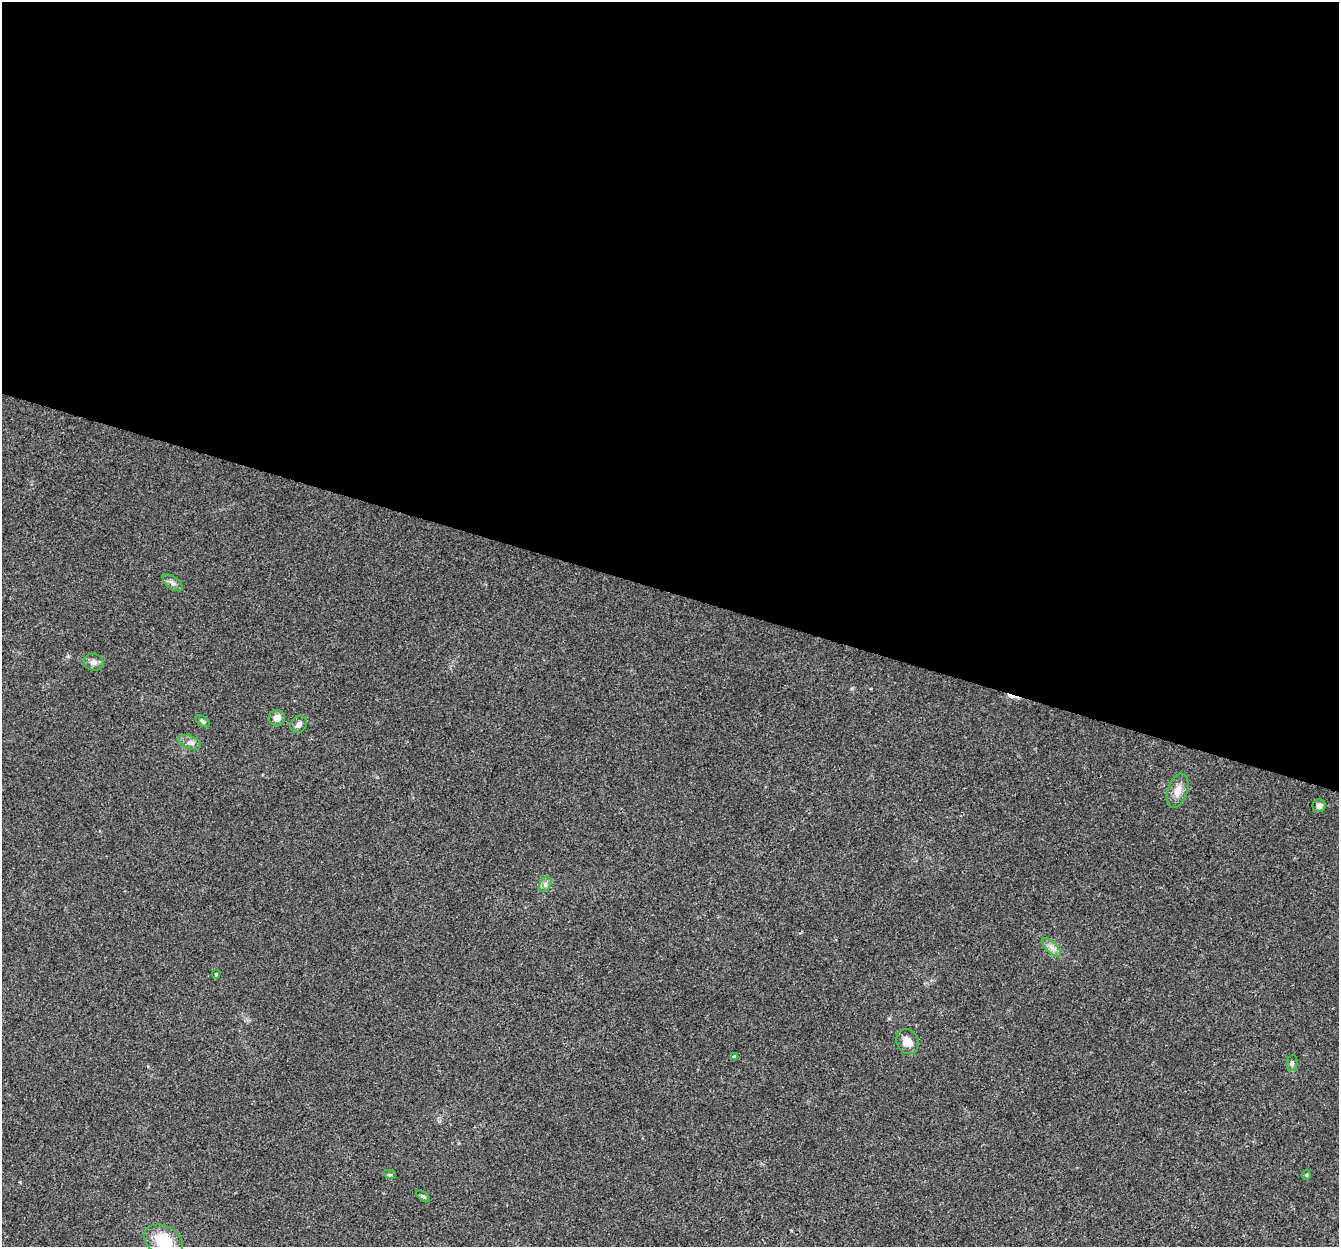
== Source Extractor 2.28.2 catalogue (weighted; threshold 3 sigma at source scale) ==
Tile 3 of 4 x 4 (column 3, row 1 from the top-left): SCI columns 2702-4038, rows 4070-5314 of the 5395 x 5585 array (HDU 1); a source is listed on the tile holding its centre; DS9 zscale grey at full resolution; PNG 1341 x 1249 px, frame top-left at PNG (2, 2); each listed source drawn as its Kron ellipse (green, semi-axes under 4 px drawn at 4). Shown black and unused: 47% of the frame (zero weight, under 3 of 4 exposures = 5% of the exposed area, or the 3 px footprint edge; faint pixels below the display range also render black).
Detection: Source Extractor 2.28.2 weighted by HDU 2 'WHT'; one run over the whole footprint, this tile lists its part. Background 0.03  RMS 0.0032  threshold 0.0144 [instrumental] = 3 sigma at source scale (4.5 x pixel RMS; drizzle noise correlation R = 1.50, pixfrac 1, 0.0396/0.0396 arcsec/px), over >= 5 px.
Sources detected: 19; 1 cosmic-ray / hot-pixel residue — neither listed nor drawn; the other 18 listed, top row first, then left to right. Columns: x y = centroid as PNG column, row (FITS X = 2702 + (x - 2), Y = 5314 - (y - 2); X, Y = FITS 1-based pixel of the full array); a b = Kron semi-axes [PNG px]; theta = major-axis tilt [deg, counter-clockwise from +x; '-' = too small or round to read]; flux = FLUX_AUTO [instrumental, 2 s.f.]
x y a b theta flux
173 583 12 6 -36 1.2
94 662 10 8 -13 1.3
277 718 8 8 - 2.1
203 721 8 4 -36 0.65
299 724 9 7 52 1.4
190 742 11 6 -20 1.3
1178 791 17 10 72 3.2
1319 806 6 6 - 1.2
545 884 8 5 61 0.92
1051 947 12 5 -45 1.5
216 974 4 4 - 0.41
908 1042 13 11 -62 3.2
734 1057 4 3 - 0.76
1292 1063 8 5 79 0.7
390 1175 6 4 -17 0.39
1306 1175 5 4 - 0.36
423 1196 7 4 -36 0.49
164 1241 21 14 -28 9.7
Isophote crosses this tile's border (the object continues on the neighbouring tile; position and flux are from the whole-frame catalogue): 1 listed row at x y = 164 1241